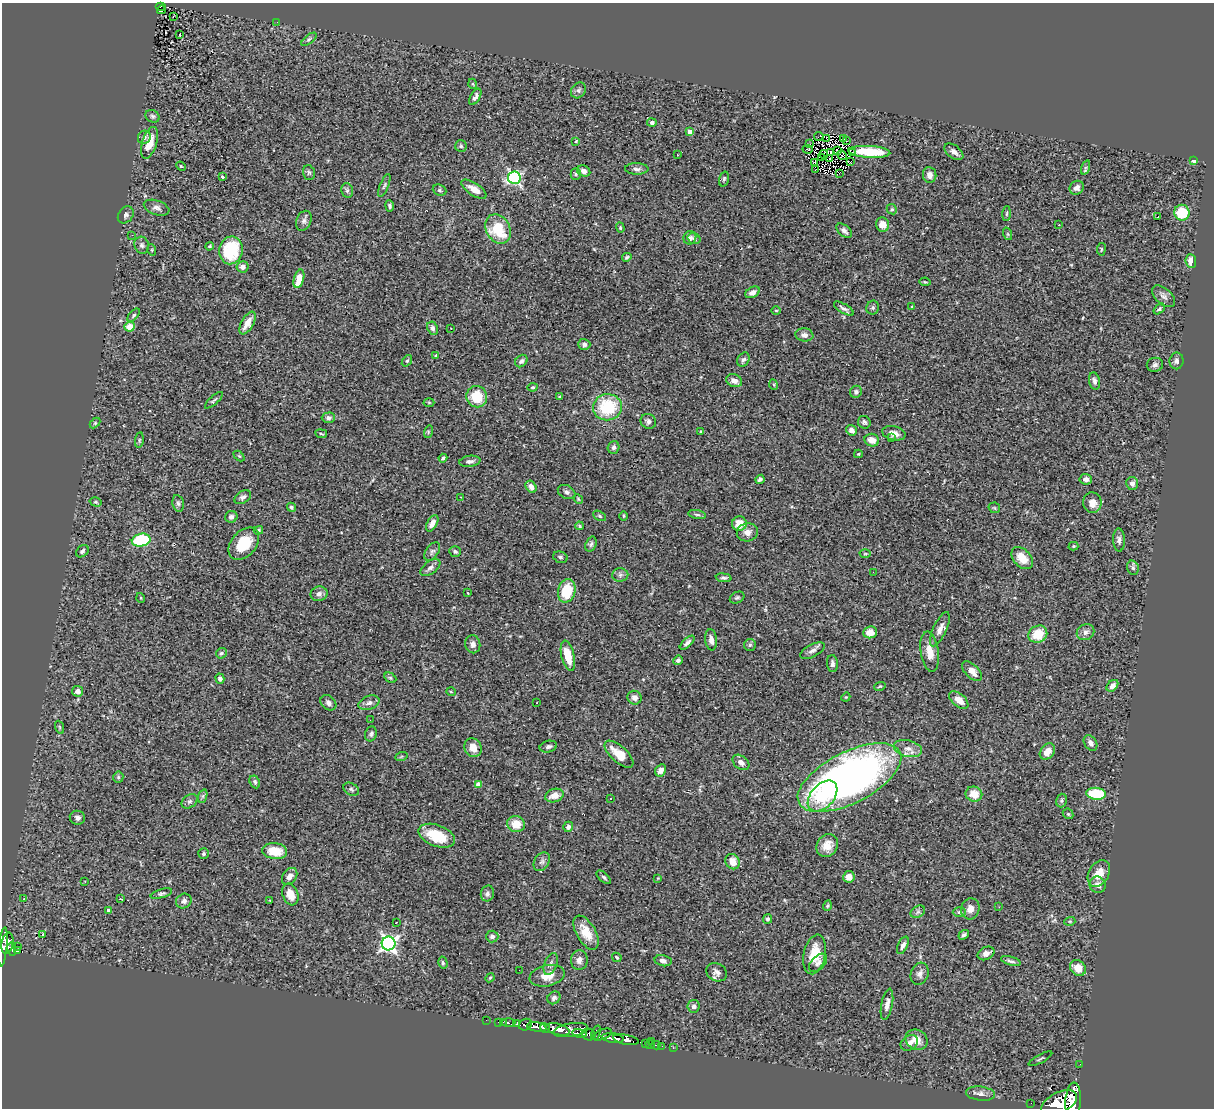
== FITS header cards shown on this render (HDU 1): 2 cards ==
NAXIS1  =                 1212
NAXIS2  =                 1106

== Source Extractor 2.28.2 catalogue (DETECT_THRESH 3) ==
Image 1212 x 1106 px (HDU 1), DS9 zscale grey, 1 PNG px = 1 image px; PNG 1216 x 1110 px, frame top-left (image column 1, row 1106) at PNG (2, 3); each listed source drawn as its Kron ellipse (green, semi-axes under 4 px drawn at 4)
Background 1.59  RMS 0.081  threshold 0.244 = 3 sigma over >= 5 px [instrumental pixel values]
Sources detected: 314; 1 with non-positive FLUX_AUTO (blend fragments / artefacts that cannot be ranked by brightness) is neither listed nor drawn; the other 313 listed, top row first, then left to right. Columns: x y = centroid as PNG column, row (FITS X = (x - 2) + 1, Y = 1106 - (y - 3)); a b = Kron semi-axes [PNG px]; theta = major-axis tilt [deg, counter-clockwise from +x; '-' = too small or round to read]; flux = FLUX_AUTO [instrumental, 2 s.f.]
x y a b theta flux
160 6 5 2 - 44
161 10 4 3 - 3.2
173 16 3 2 - 8.7
277 22 2 2 - 5.3
179 35 3 3 - 50
309 39 9 4 39 9.9
473 84 5 3 - 4.7
578 90 8 7 - 16
475 97 9 4 60 19
152 116 7 6 - 12
652 123 5 4 - 19
690 132 4 4 - 47
819 136 5 2 - 0.64
144 137 7 6 - 15
827 138 3 2 - 3.3
844 139 3 2 - 1.5
576 141 4 4 - 5.6
847 141 2 2 - 4.6
150 143 16 7 72 90
810 144 3 2 - 2.4
461 146 6 5 - 9.8
808 149 5 2 - 8.7
837 150 3 2 - 3.5
853 152 2 2 - 1.9
869 152 21 6 -3 160
954 152 11 6 -37 26
830 153 4 3 - 4.5
824 154 4 2 - 2.9
677 155 3 2 - 10
842 155 5 2 - 6.7
822 158 2 2 - 3.9
830 159 3 2 - 6.2
1194 161 4 4 - 19
851 162 4 2 - 2.6
814 163 3 2 - 6.6
181 166 5 4 - 5.4
1085 168 7 4 72 9.6
637 169 12 5 -1 21
816 169 3 2 - 4.3
584 171 7 5 -25 23
309 173 8 5 -74 11
839 173 2 2 - 4.2
576 174 5 5 - 9
930 175 8 6 -83 35
223 177 3 3 - 12
514 178 6 6 - 980
724 179 8 4 74 9.6
384 185 12 4 68 13
1077 188 7 6 - 23
474 189 14 6 -33 53
347 190 7 5 -76 12
440 190 7 5 -22 11
390 206 5 4 - 9.7
157 208 13 7 -19 24
892 209 5 4 - 7.7
1007 213 7 3 88 7.1
1182 213 8 7 - 160
126 215 9 7 53 16
1158 216 4 2 - 35
304 221 10 7 67 20
883 225 7 6 - 54
1059 225 3 2 - 7.7
620 228 5 4 - 6.8
498 229 15 12 -58 220
844 231 9 5 -41 20
1008 234 6 4 -71 7
132 235 3 2 - 5
690 238 7 6 - 20
694 238 6 5 - 15
142 245 9 7 -73 16
209 246 4 3 - 6.9
1101 249 6 3 82 5.9
152 250 6 3 -72 5
231 250 14 11 78 260
627 257 5 4 - 8.3
1191 261 7 5 -86 40
243 267 6 5 - 25
299 279 9 5 74 100
925 282 5 3 - 6.1
753 292 8 5 28 27
1164 296 14 8 -42 26
912 306 4 3 - 4.9
873 308 7 6 - 12
844 309 11 4 -31 17
1159 309 6 4 40 9.5
776 311 5 3 - 5.1
134 315 8 4 49 10
247 323 12 6 61 51
130 327 5 5 - 71
433 328 7 5 -65 14
451 328 3 2 - 6
804 335 9 6 -7 28
584 344 6 5 - 17
436 355 4 4 - 9.4
743 360 7 5 58 16
407 361 6 4 52 8.9
521 361 7 5 45 14
1176 361 8 7 - 16
1155 365 8 7 - 17
734 381 8 6 -22 37
1094 381 9 5 -80 19
774 385 5 3 - 5.6
533 387 5 4 - 8.4
856 392 6 5 - 15
477 397 10 10 - 160
559 397 4 3 - 6.2
214 400 11 3 42 9.9
429 402 5 3 - 5.3
607 407 14 13 - 280
328 418 7 5 1 16
648 421 8 7 - 19
864 422 6 6 - 14
95 423 6 4 45 7.1
851 430 6 5 - 25
428 432 6 4 73 7.1
700 432 3 3 - 7
894 433 12 7 -12 34
321 434 6 3 -9 6.4
891 438 3 3 - 5.1
139 440 8 4 82 7.1
872 440 7 6 - 44
614 447 6 6 - 16
858 454 4 3 - 6.5
239 456 6 4 -44 6
443 458 4 3 - 10
470 461 11 5 7 18
760 479 5 4 - 13
1086 479 6 5 - 25
1132 483 6 6 - 27
531 487 6 5 - 29
567 492 9 6 -27 18
243 497 9 6 32 16
461 497 3 2 - 5
578 499 5 4 - 6.7
96 502 6 4 -16 8
178 503 8 5 -79 12
1092 503 10 9 - 47
291 507 5 4 - 8.6
994 508 6 5 - 7.3
697 515 9 3 -11 10
600 516 7 4 -28 8.6
623 516 5 3 - 5.1
231 517 6 6 - 21
432 523 9 5 61 39
739 524 7 7 - 76
579 526 4 3 - 7
258 530 5 4 - 9.3
747 532 11 9 13 35
141 540 9 6 12 330
1119 540 11 6 -87 19
244 544 18 12 49 150
591 544 8 5 70 13
1073 546 5 4 - 6.4
82 551 7 5 42 12
432 551 10 6 54 15
455 551 6 5 - 11
865 554 5 3 - 5.9
560 557 7 5 -17 10
1022 558 13 8 -47 79
430 568 11 6 36 21
1133 568 7 5 -75 13
873 572 2 2 - 8
620 575 8 6 1 16
724 578 8 4 -5 12
567 591 12 8 77 160
467 593 3 2 - 3.9
319 594 8 7 - 24
141 598 5 3 - 4.4
737 598 8 5 26 10
940 629 18 6 65 39
870 632 7 6 - 52
1086 632 9 7 30 23
1038 634 10 8 28 120
711 640 11 6 -82 28
687 643 9 4 43 18
473 644 9 7 -76 24
750 645 6 6 - 10
812 651 13 6 27 24
930 652 20 9 -82 70
221 653 5 5 - 9
568 656 15 6 -76 100
678 660 5 4 - 15
832 664 8 5 -86 17
972 671 12 6 -43 43
390 678 6 4 -29 7.2
220 679 5 4 - 16
880 686 6 4 19 6.2
1112 686 7 5 45 25
78 691 5 5 - 25
451 692 5 3 - 4.4
846 697 5 4 - 5.2
635 698 7 6 - 31
959 700 11 6 -41 56
328 703 9 6 -41 19
369 703 11 6 21 23
537 703 3 2 - 5.3
370 720 3 2 - 4.2
59 727 7 4 -71 7.1
371 734 7 6 - 14
1090 743 8 6 -56 24
548 747 9 6 14 18
473 748 9 8 - 53
908 748 14 8 -13 45
1047 752 9 6 50 55
619 754 18 8 -42 93
401 757 6 4 20 5.6
741 762 9 6 -39 28
661 770 6 5 - 24
118 777 5 5 - 8
849 778 56 25 27 3000
255 782 7 5 -64 13
479 784 4 4 - 60
351 789 8 6 -31 11
974 794 8 7 - 77
1096 794 10 6 -5 230
203 796 7 4 71 10
554 796 9 6 16 58
823 796 18 11 47 140
610 799 3 3 - 11
1062 800 7 5 74 11
189 801 9 6 38 16
1068 814 6 4 -43 7.6
77 818 8 7 - 20
516 824 9 8 - 83
568 827 5 5 - 20
437 836 19 10 -20 190
827 846 12 10 59 68
275 851 12 8 -7 120
204 854 5 5 - 9.9
542 862 10 7 58 19
732 862 8 7 - 63
1099 873 14 10 58 84
290 876 9 6 54 26
604 877 9 4 -42 12
849 877 6 5 - 35
658 878 4 4 - 4.2
85 881 3 2 - 8.3
1098 885 8 8 - 34
487 893 8 6 76 17
161 894 11 4 16 12
290 894 11 7 -71 64
24 898 4 3 - 6.2
120 899 3 3 - 7.1
270 900 3 3 - 3.8
184 901 8 7 - 21
827 906 5 3 - 6.5
999 907 2 2 - 24
970 909 10 9 - 37
109 911 4 4 - 34
918 912 8 5 31 14
959 912 7 5 0 11
768 919 5 4 - 11
1070 921 5 3 - 5.7
396 923 3 2 - 14
586 933 19 9 -60 93
42 935 3 3 - 14
964 935 6 4 37 11
492 937 6 6 - 23
7 943 11 6 80 600
389 943 7 7 - 1800
903 945 9 5 65 24
17 946 3 2 - 5.5
3 947 20 4 84 470
12 949 7 4 -81 220
17 951 4 3 - 86
986 953 9 6 26 30
814 954 20 11 78 110
617 957 5 3 - 6.5
579 960 10 8 85 30
663 961 8 5 -12 18
1011 961 10 3 -15 14
443 963 6 4 -75 9.6
818 963 11 6 46 20
551 964 11 6 69 20
1078 968 8 7 - 64
519 970 2 2 - 5.2
717 972 11 8 -27 26
920 974 11 8 71 27
547 976 18 10 12 67
490 978 5 4 - 5.9
554 998 7 6 - 15
887 1004 16 5 79 36
694 1006 6 6 - 22
486 1020 3 2 - 4.1
498 1022 2 2 - 5.4
503 1022 3 2 - 5.8
508 1023 7 3 -1 83
517 1024 3 3 - 170
525 1025 7 5 24 230
537 1027 10 4 -7 1100
545 1028 5 4 - 510
558 1029 12 5 -14 1800
571 1030 17 6 10 920
596 1033 8 3 68 300
579 1034 7 3 -15 260
588 1034 7 5 -20 440
602 1034 10 5 21 220
613 1038 11 4 -6 930
626 1040 13 5 -10 830
916 1040 11 9 -31 55
652 1041 3 3 - 65
909 1043 9 7 34 24
645 1044 3 2 - 19
650 1044 5 3 - 18
656 1045 4 2 - 21
662 1046 2 2 - 2.3
673 1048 3 3 - 7.1
1040 1059 13 2 28 7.4
1080 1064 3 2 - 7.7
980 1094 14 7 -7 27
1073 1101 18 7 86 3900
1031 1103 2 2 - 5.8
1059 1103 19 10 27 4200
At the frame edge (FLAGS 8, measured only in part): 3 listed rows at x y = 3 947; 1073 1101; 1059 1103
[1 non-positive-flux detection neither listed nor drawn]